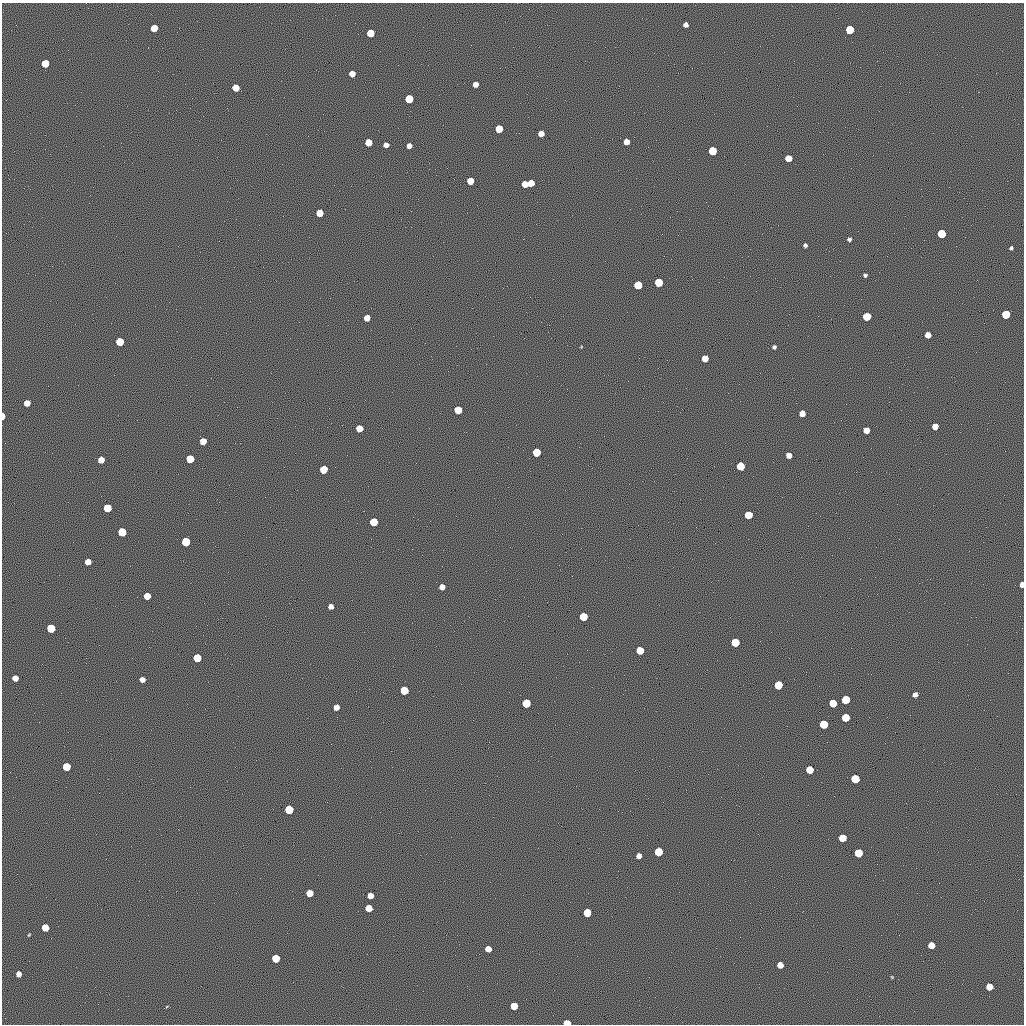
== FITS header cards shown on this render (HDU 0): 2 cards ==
NAXIS1  =                 1022 / length of data axis 1
NAXIS2  =                 1022 / length of data axis 2

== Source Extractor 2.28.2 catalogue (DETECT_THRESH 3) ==
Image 1022 x 1022 px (HDU 0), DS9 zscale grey, 1 PNG px = 1 image px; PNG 1026 x 1026 px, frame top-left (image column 1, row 1022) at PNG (2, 3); no overlay
Background 0.186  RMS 90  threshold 271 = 3 sigma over >= 5 px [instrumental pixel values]
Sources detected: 98; all 98 listed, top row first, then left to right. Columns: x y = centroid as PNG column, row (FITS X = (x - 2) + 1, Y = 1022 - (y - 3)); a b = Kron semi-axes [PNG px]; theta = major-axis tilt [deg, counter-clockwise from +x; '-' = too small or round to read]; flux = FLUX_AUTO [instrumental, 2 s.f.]
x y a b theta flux
686 25 5 4 - 24000
154 28 5 5 - 90000
850 30 5 5 - 190000
370 33 5 5 - 110000
45 63 5 5 - 110000
352 74 5 5 - 48000
475 84 5 5 - 34000
236 88 5 5 - 87000
409 99 5 5 - 160000
499 129 5 5 - 100000
541 133 5 5 - 40000
368 142 5 5 - 83000
626 142 5 5 - 39000
386 145 5 4 - 28000
409 146 5 4 - 30000
712 151 5 5 - 170000
788 158 5 5 - 65000
470 181 5 5 - 64000
531 183 5 5 - 64000
525 184 5 5 - 62000
320 213 5 5 - 81000
941 234 5 5 - 190000
849 239 4 3 - 13000
805 245 4 4 - 13000
1011 248 4 3 - 9500
865 275 4 4 - 12000
659 282 5 5 - 170000
638 285 5 5 - 150000
1006 314 5 5 - 180000
867 316 5 5 - 150000
367 318 5 5 - 47000
928 335 5 5 - 45000
120 342 5 5 - 140000
774 347 4 4 - 13000
705 358 5 5 - 62000
27 403 5 5 - 47000
458 410 5 5 - 140000
802 413 5 5 - 48000
3 416 5 3 - 49000
935 426 5 5 - 53000
359 428 5 5 - 82000
866 430 5 5 - 51000
203 441 5 5 - 63000
536 452 5 5 - 170000
789 455 5 5 - 36000
190 459 5 5 - 130000
101 460 5 5 - 55000
740 466 5 5 - 150000
323 469 5 5 - 130000
107 508 5 5 - 150000
748 515 5 5 - 140000
374 522 5 5 - 180000
122 532 6 5 - 170000
186 542 6 5 - 190000
88 562 5 5 - 46000
1022 585 5 4 - 31000
442 587 5 5 - 34000
147 596 5 5 - 77000
331 606 5 5 - 30000
583 617 5 5 - 150000
51 628 6 5 - 190000
735 642 5 5 - 190000
640 650 5 5 - 140000
197 658 5 5 - 160000
15 678 5 5 - 44000
142 679 5 5 - 33000
778 685 6 5 - 160000
404 690 5 5 - 160000
915 695 5 4 - 24000
846 700 6 5 - 190000
526 703 6 5 - 190000
833 703 5 5 - 130000
336 707 5 5 - 41000
845 718 5 5 - 130000
824 724 5 5 - 170000
66 767 5 5 - 150000
810 770 5 5 - 120000
855 779 6 5 - 190000
289 809 5 5 - 180000
842 838 5 5 - 120000
659 852 5 5 - 190000
858 853 5 5 - 180000
639 856 5 4 - 30000
309 893 5 5 - 81000
370 896 5 5 - 51000
369 908 5 5 - 80000
587 913 5 5 - 140000
45 927 5 5 - 99000
29 935 3 2 - 5100
931 945 5 5 - 70000
488 949 5 5 - 56000
276 958 5 5 - 120000
780 965 5 5 - 52000
19 974 5 4 - 32000
892 977 4 3 - 4800
989 987 5 5 - 72000
514 1006 5 5 - 100000
567 1023 5 4 - 90000
At the frame edge (FLAGS 8, measured only in part): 3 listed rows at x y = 3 416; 1022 585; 567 1023